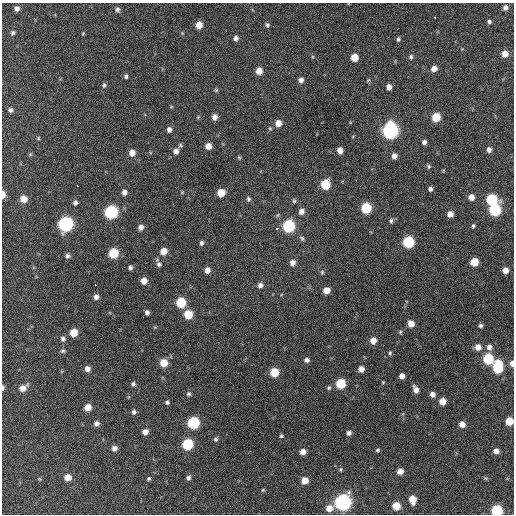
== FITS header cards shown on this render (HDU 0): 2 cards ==
NAXIS1  =                  512 / Axis length
NAXIS2  =                  512 / Axis length

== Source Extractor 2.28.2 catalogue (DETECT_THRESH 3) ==
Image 512 x 512 px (HDU 0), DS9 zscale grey, 1 PNG px = 1 image px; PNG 516 x 516 px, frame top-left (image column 1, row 512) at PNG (2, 3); no overlay
Background 494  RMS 14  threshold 41.8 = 3 sigma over >= 5 px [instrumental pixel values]
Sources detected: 148; all 148 listed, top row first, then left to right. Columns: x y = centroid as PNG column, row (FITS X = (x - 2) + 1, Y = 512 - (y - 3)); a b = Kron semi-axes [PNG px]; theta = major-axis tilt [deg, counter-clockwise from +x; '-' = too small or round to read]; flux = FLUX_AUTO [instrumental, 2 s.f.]
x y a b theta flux
505 7 6 5 - 3600
17 8 6 5 - 3600
117 9 6 5 - 2500
435 17 3 3 - 4900
489 22 5 5 - 2100
199 25 6 5 - 11000
267 25 6 5 - 1900
13 33 6 5 - 1800
83 33 5 4 - 930
236 38 6 5 - 3400
398 39 5 3 - 1800
462 49 4 4 - 810
505 54 6 6 - 8200
354 57 6 5 - 13000
411 57 7 6 - 2200
434 68 6 5 - 5800
259 71 6 6 - 9300
126 76 6 5 - 2000
301 80 6 5 - 3900
368 80 6 4 44 1200
104 85 6 5 - 1800
389 87 5 5 - 5000
216 90 5 5 - 1300
171 107 5 3 - 860
10 110 6 6 - 2500
214 117 6 5 - 5300
436 117 6 6 - 23000
278 123 6 6 - 8300
270 128 6 5 - 1300
169 129 5 5 - 3600
390 130 8 7 - 290000
38 138 4 4 - 950
424 142 5 5 - 3100
180 145 6 5 - 1600
208 146 5 5 - 8300
340 150 5 5 - 6300
489 150 6 5 - 3400
176 151 6 6 - 4300
132 153 6 6 - 7300
30 154 5 4 - 1000
394 156 6 5 - 4800
239 157 5 4 - 1200
429 166 6 5 - 1700
443 170 4 4 - 930
325 184 7 6 - 32000
77 185 3 2 - 2300
430 189 5 4 - 2700
124 192 5 5 - 4100
182 192 5 4 - 990
221 193 6 6 - 18000
3 195 7 4 89 7600
471 197 6 5 - 7200
23 199 6 6 - 11000
248 199 6 5 - 1900
491 199 7 7 - 59000
294 201 7 5 -75 1600
75 203 6 5 - 2500
366 208 7 6 - 48000
495 210 7 7 - 78000
301 211 7 6 - 5200
111 212 7 7 - 130000
450 214 5 5 - 6700
391 221 7 6 - 2100
66 224 7 7 - 210000
289 226 7 7 - 95000
473 226 4 4 - 1500
141 227 6 6 - 4600
277 228 3 3 - 13000
302 238 7 5 -55 1800
408 242 7 6 - 70000
201 243 6 5 - 2400
163 251 6 6 - 11000
113 253 6 6 - 36000
67 256 6 6 - 2500
474 262 6 6 - 19000
292 263 7 6 - 5500
159 264 7 6 - 3100
130 267 5 4 - 2400
207 270 6 5 - 6000
505 270 5 5 - 6200
322 272 6 5 - 1500
144 281 6 5 - 8400
95 285 3 2 - 3000
260 285 6 6 - 4200
326 290 6 5 - 9000
96 297 6 6 - 4300
181 302 7 6 - 38000
147 312 5 4 - 2900
188 314 6 6 - 26000
411 324 6 5 - 8900
481 325 4 4 - 2200
400 332 5 4 - 1300
73 333 6 6 - 17000
63 339 7 6 - 3000
373 340 6 6 - 8300
478 347 7 7 - 7000
489 347 8 7 - 4300
63 351 6 5 - 1900
390 353 5 5 - 1500
488 358 7 6 - 52000
307 360 5 5 - 3200
164 363 6 6 - 18000
512 363 6 4 90 4600
498 367 10 6 87 57000
87 369 6 6 - 5600
361 369 5 5 - 6400
274 372 6 6 - 26000
402 376 5 5 - 5900
383 382 4 4 - 1000
133 384 6 5 - 2200
341 384 6 6 - 39000
3 388 6 3 88 2000
23 388 9 6 35 8100
329 388 6 5 - 1700
416 389 7 5 -70 6200
189 394 6 6 - 1900
432 394 5 5 - 4600
442 401 5 5 - 10000
167 402 5 4 - 1800
88 407 6 5 - 11000
134 412 6 5 - 2500
509 421 6 6 - 18000
96 423 6 5 - 4100
193 423 7 6 - 80000
462 424 5 5 - 7100
145 432 6 5 - 5900
349 433 5 5 - 3200
281 436 5 4 - 1400
216 439 6 5 - 2100
187 444 7 6 - 59000
114 448 5 5 - 5000
377 450 5 4 - 1500
496 451 5 5 - 4800
303 452 5 5 - 7000
341 469 6 5 - 1400
400 471 5 5 - 7700
68 477 6 6 - 9900
188 478 6 6 - 2500
485 478 6 5 - 1200
39 479 5 5 - 1100
149 479 6 5 - 1700
305 480 5 5 - 11000
263 490 5 4 - 1100
412 499 7 5 -78 12000
343 502 8 7 - 320000
396 506 6 6 - 17000
329 508 7 6 - 10000
497 510 6 6 - 73000
At the frame edge (FLAGS 8, measured only in part): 5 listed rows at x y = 3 195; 512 363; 3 388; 509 421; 497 510